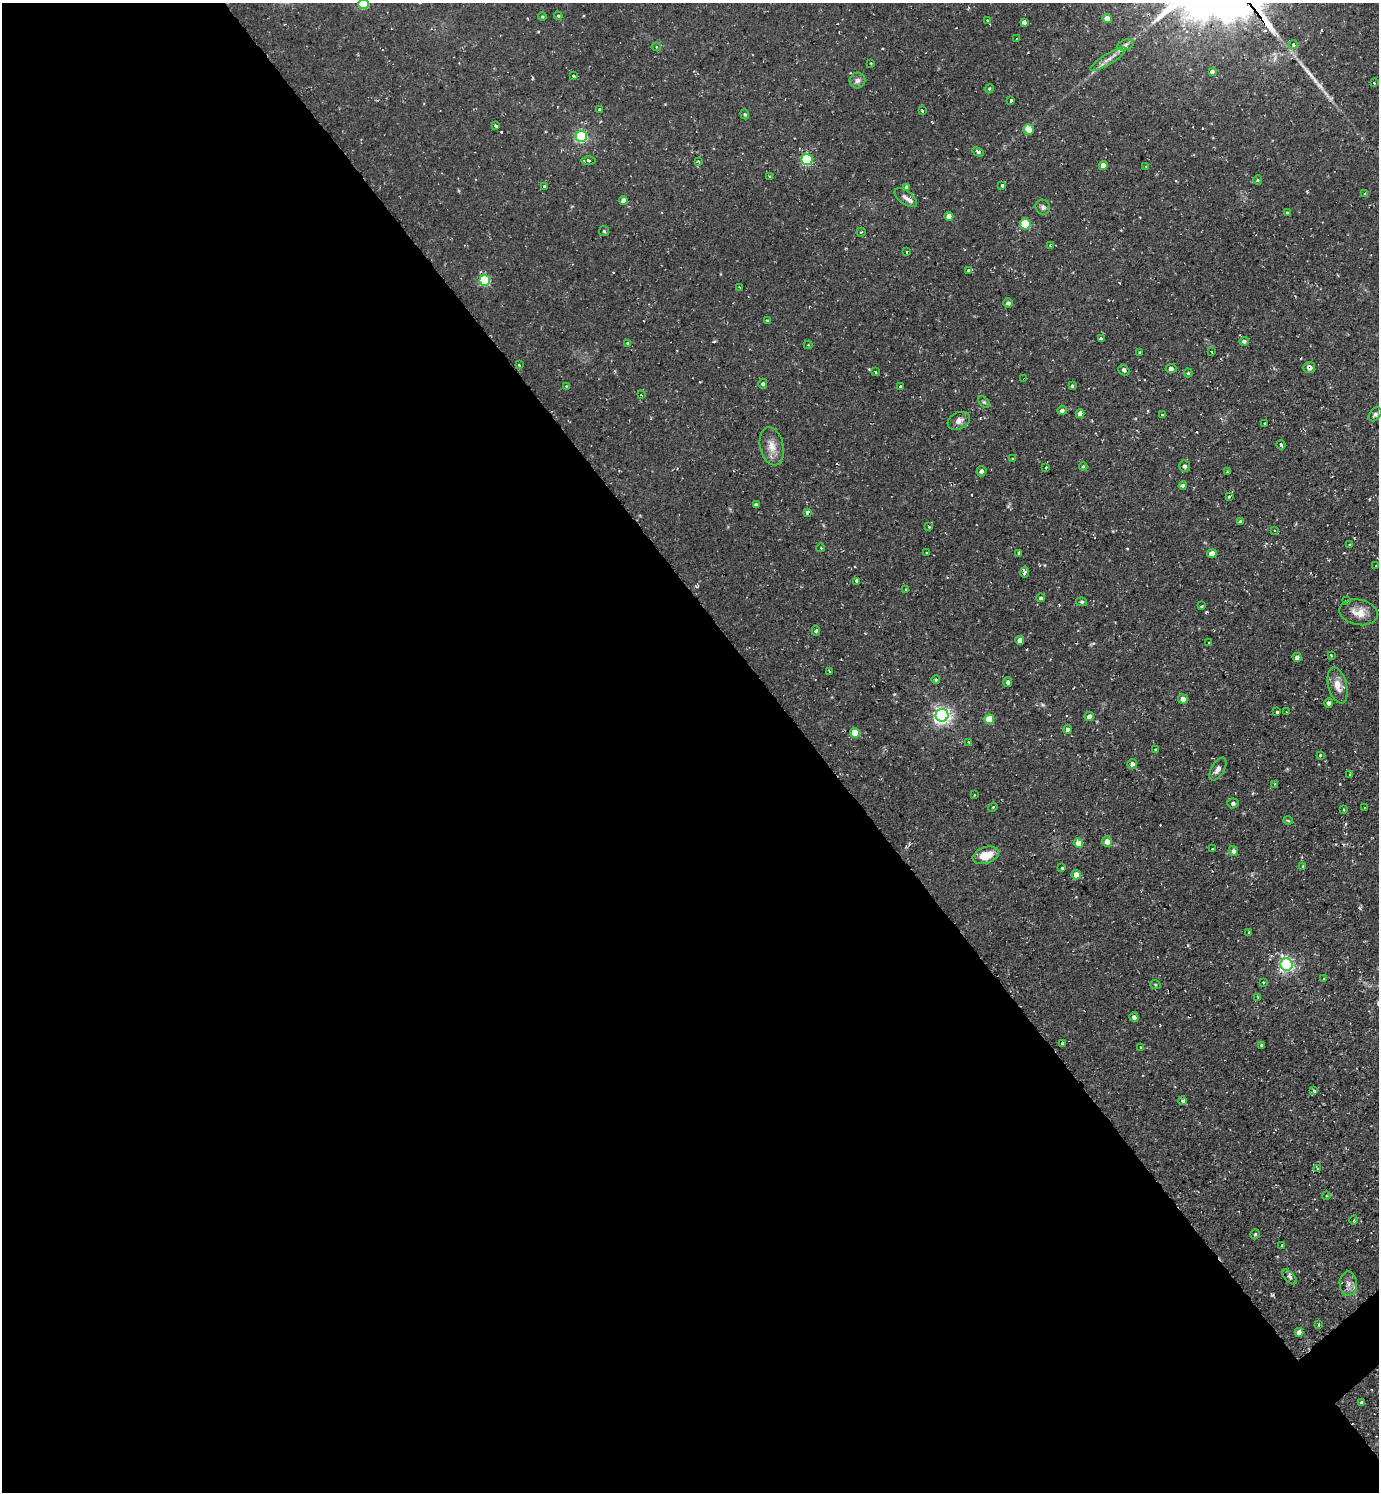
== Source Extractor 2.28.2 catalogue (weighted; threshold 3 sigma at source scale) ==
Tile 9 of 4 x 4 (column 1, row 3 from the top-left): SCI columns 155-1531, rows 1491-2980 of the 5960 x 5963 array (HDU 1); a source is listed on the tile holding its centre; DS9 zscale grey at full resolution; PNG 1381 x 1494 px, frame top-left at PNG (2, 3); each listed source drawn as its Kron ellipse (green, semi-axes under 4 px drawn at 4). Shown black and unused: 59% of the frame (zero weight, under 2 of 3 exposures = <1% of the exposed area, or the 3 px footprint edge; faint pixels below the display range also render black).
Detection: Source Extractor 2.28.2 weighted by HDU 2 'WHT'; one run over the whole footprint, this tile lists its part. Background 0.0712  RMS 0.0071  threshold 0.0321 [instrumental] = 3 sigma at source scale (4.5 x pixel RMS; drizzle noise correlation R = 1.50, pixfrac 1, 0.05/0.05 arcsec/px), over >= 5 px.
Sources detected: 183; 1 too faint to see at this stretch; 12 cosmic-ray / hot-pixel residue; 1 long thin detection or spike segment (spike, bleed or trail) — neither listed nor drawn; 3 inside a brighter listed object's ellipse — not listed separately; the other 166 listed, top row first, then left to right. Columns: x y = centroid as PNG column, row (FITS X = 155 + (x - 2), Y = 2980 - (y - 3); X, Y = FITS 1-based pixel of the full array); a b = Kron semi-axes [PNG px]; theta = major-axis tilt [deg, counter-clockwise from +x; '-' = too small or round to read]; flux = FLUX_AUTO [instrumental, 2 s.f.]
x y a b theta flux
363 4 5 5 - 29
542 16 4 4 - 0.8
558 16 4 4 - 0.82
1107 19 4 4 - 6.9
987 20 3 3 - 0.98
1024 22 4 4 - 2.5
1017 38 3 2 - 0.56
1126 45 8 5 20 2.3
1293 45 4 4 - 1.5
656 47 4 4 - 0.9
1108 59 20 5 31 5.4
871 63 3 3 - 0.54
1212 71 4 3 - 2.3
573 76 3 3 - 1.6
857 80 8 7 - 3
1374 83 3 3 - 0.99
989 89 5 3 - 0.68
1011 101 3 3 - 2
599 110 3 3 - 1.4
922 111 3 2 - 0.95
745 114 5 4 - 0.95
496 126 3 3 - 1.3
1029 129 5 5 - 7.4
581 136 6 5 - 99
978 152 6 4 -28 1.4
807 159 5 5 - 67
589 160 7 3 -1 1.4
698 161 4 4 - 0.84
1103 166 4 4 - 9
1146 167 4 2 - 0.6
769 176 3 3 - 1.5
1258 180 5 4 - 0.9
1002 185 3 3 - 2.6
545 187 3 3 - 2.4
907 187 4 3 - 1.5
1365 193 4 4 - 1
906 198 13 6 -37 3.2
623 200 4 4 - 3.7
1043 207 7 7 - 2.1
1287 213 3 3 - 0.91
949 216 4 4 - 5.8
1025 224 5 5 - 32
604 231 5 5 - 1.1
861 232 4 2 - 0.67
1051 245 4 3 - 18
907 252 4 2 - 0.67
969 270 4 3 - 2.1
485 280 5 5 - 55
740 287 3 2 - 0.69
1008 303 4 4 - 2
767 321 3 3 - 1.1
1101 339 3 3 - 5.4
1244 341 4 4 - 2
627 343 4 3 - 0.8
808 345 4 4 - 0.77
1140 352 3 2 - 0.59
1212 352 3 3 - 4
519 365 4 3 - 0.7
1309 368 6 5 - 3.2
1171 369 5 4 - 2.4
1124 370 6 4 -39 1.8
875 372 3 3 - 1.7
1188 373 4 4 - 0.99
1024 379 3 2 - 0.53
763 384 5 4 - 1.5
566 386 4 3 - 0.52
1072 386 3 3 - 0.93
900 387 3 3 - 1.9
641 395 2 2 - 0.56
984 402 7 4 -44 1.1
1062 410 5 4 - 2.5
1080 414 4 4 - 5.3
1375 414 8 5 50 2
1162 415 3 3 - 3.9
959 421 12 8 27 4.7
1265 423 3 3 - 1.4
1281 445 5 3 - 2.7
772 446 19 11 -78 9.1
1012 459 3 2 - 0.85
1083 466 4 3 - 0.86
1185 466 6 5 - 2.2
1046 468 2 2 - 0.72
981 471 5 5 - 2.2
1227 472 4 4 - 0.61
1183 486 4 4 - 1.8
1229 496 3 3 - 2.2
756 505 4 4 - 1.5
807 512 4 3 - 3.4
1240 521 4 3 - 0.89
929 526 3 3 - 1.4
1274 530 3 2 - 0.91
1349 545 3 2 - 0.86
821 548 4 2 - 0.61
926 553 4 2 - 0.63
1019 553 3 3 - 3.9
1212 554 4 4 - 8.5
1376 566 2 2 - 0.6
1025 572 5 4 - 3.3
857 581 4 3 - 3.3
906 589 3 3 - 1.5
1041 598 4 4 - 1.3
1346 601 3 2 - 1
1082 602 5 4 - 1.2
1202 606 3 2 - 0.92
1359 612 19 12 -11 9.3
816 631 5 4 - 1.2
1020 640 4 4 - 5.4
1209 643 3 3 - 0.67
1331 655 3 2 - 1.3
1297 657 4 4 - 3.6
830 671 3 3 - 1
936 680 4 3 - 0.91
1008 682 5 4 - 2.2
1337 685 18 9 -76 8.2
1183 699 5 4 - 4.6
1329 703 5 4 - 2
1277 712 4 3 - 1.8
1286 712 3 2 - 0.56
942 715 6 6 - 300
1089 716 4 4 - 3.3
989 719 5 5 - 23
1068 729 4 4 - 2.3
855 733 5 4 - 12
968 742 4 3 - 0.86
1155 750 3 2 - 0.62
1320 755 3 3 - 1.8
1132 764 5 5 - 2.6
1218 769 13 6 60 3.8
1350 775 3 3 - 2.1
1275 784 4 2 - 0.7
974 795 2 2 - 0.58
1233 803 5 5 - 1.4
993 807 5 3 - 0.63
1364 807 2 2 - 0.63
1344 810 4 3 - 0.85
1288 820 5 3 - 0.77
1107 841 5 5 - 5.7
1078 843 4 4 - 9.4
1212 849 2 2 - 0.5
1233 851 5 4 - 2.5
986 855 13 8 19 13
1303 866 3 2 - 0.65
1062 868 3 3 - 2.6
1076 875 5 4 - 7.6
1249 932 3 3 - 1.6
1286 965 6 6 - 180
1324 979 3 2 - 0.81
1263 982 3 2 - 0.61
1155 984 5 3 - 0.73
1258 997 3 2 - 0.88
1134 1017 4 4 - 2.8
1063 1043 4 3 - 1.3
1261 1045 3 3 - 3.6
1141 1047 3 2 - 0.8
1314 1091 4 4 - 2.3
1183 1101 4 3 - 3.7
1317 1169 3 2 - 0.66
1326 1195 4 3 - 0.72
1354 1220 4 3 - 0.66
1255 1234 5 4 - 1.2
1282 1245 3 3 - 1.7
1290 1277 9 5 -47 1.8
1348 1284 12 8 -89 4.5
1319 1324 3 2 - 1.4
1299 1332 4 4 - 3.9
1362 1403 4 3 - 1.8
Overlapping masked pixels (flux is a lower limit): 3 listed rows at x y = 1051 245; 1309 368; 1024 379
Isophote crosses this tile's border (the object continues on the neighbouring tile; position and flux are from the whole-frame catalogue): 1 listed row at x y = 363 4